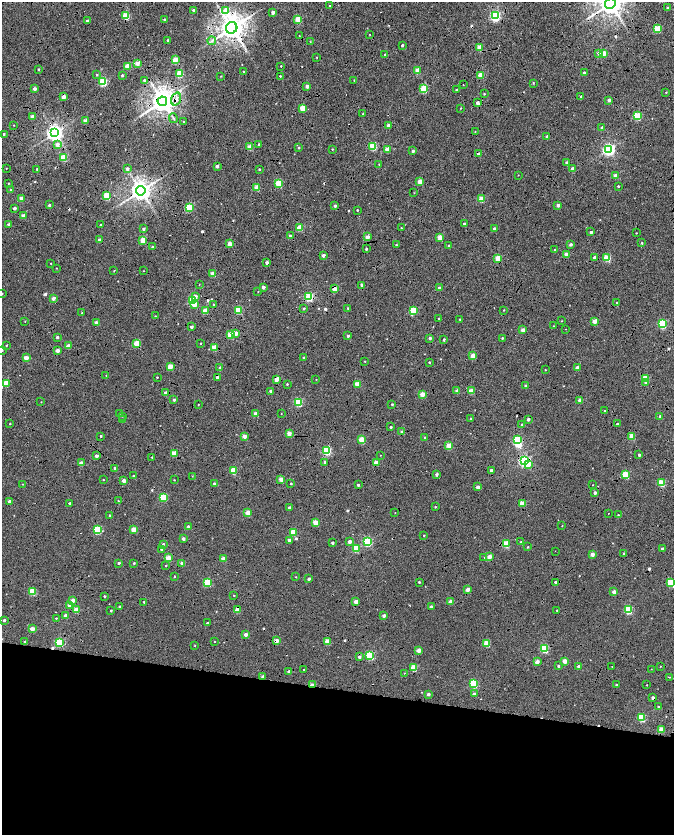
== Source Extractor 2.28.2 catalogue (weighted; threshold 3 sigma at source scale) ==
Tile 14 of 4 x 4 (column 2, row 4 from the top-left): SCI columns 1349-2691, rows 282-1946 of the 5378 x 7161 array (HDU 1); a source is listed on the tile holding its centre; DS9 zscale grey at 2 x 2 block average (1 PNG px = mean of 2 x 2 image px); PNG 676 x 837 px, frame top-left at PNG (2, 2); each listed source drawn as its Kron ellipse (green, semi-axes under 4 px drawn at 4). Shown black and unused: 22% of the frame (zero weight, under 7 of 14 exposures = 4% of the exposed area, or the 3 px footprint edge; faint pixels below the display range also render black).
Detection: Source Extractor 2.28.2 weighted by HDU 2 'WHT'; one run over the whole footprint, this tile lists its part. Background -0.013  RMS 0.0053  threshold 0.0217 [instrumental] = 3 sigma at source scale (4.09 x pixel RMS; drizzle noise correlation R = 1.36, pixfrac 0.8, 0.0396/0.0396 arcsec/px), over >= 5 px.
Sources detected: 432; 2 inside a brighter object's white glare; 48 cosmic-ray / hot-pixel residue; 2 long thin detections or spike segments (spike, bleed or trail) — neither listed nor drawn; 1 inside a brighter listed object's ellipse — not listed separately; the other 379 listed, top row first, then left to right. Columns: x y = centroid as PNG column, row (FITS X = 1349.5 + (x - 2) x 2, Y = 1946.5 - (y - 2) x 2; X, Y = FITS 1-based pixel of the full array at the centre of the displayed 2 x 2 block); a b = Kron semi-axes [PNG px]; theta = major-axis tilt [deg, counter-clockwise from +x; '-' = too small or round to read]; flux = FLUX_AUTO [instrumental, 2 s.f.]
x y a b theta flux
610 4 5 5 - 1500
330 6 2 2 - 1.9
668 8 3 2 - 1.6
193 10 2 2 - 4.1
225 11 3 3 - 12
273 12 2 2 - 7.9
126 16 3 3 - 45
495 16 3 3 - 160
87 20 3 2 - 1.2
165 20 2 2 - 3.8
298 20 3 3 - 30
232 28 6 5 - 1600
657 29 3 3 - 41
370 34 2 2 - 0.56
299 36 2 2 - 0.56
167 40 2 2 - 1.1
212 41 4 3 - 2
310 42 2 2 - 0.5
402 45 2 2 - 1.6
479 47 2 2 - 18
599 53 3 3 - 5.2
604 53 3 2 - 16
385 55 2 2 - 2.1
317 57 2 2 - 0.6
175 59 3 2 - 17
137 63 3 2 - 15
128 66 3 2 - 24
281 66 2 2 - 0.75
38 69 2 2 - 1.5
418 71 2 2 - 17
243 72 2 2 - 0.63
584 73 2 2 - 4.2
180 74 3 3 - 49
97 75 3 2 - 1.3
122 75 2 2 - 2.9
481 75 2 2 - 23
221 76 3 2 - 0.6
280 76 2 2 - 0.85
144 80 2 2 - 2
354 80 2 2 - 0.62
103 82 3 3 - 78
533 83 2 2 - 1
463 85 2 2 - 0.48
307 86 2 2 - 5.9
34 89 2 2 - 6.9
424 89 3 3 - 58
456 90 2 2 - 1.6
666 92 2 2 - 0.57
484 94 3 2 - 0.97
63 97 2 2 - 9.7
581 97 2 2 - 3.8
176 99 7 5 72 4.9
609 100 2 2 - 4.3
162 101 5 4 - 1400
478 103 2 2 - 5.4
302 108 2 2 - 24
460 108 2 2 - 0.75
363 114 2 2 - 1.1
33 116 2 2 - 12
637 116 3 3 - 61
173 118 5 3 - 1.9
85 121 3 2 - 15
183 122 2 2 - 0.55
14 125 2 2 - 0.56
388 125 2 2 - 7
602 128 2 2 - 2.6
475 131 2 2 - 0.39
55 133 4 4 - 510
4 134 2 2 - 1.8
547 136 2 2 - 4.6
259 144 2 2 - 1.2
57 145 3 3 - 7.9
373 146 3 3 - 59
250 147 3 2 - 16
298 148 2 2 - 1.3
332 149 2 2 - 0.81
387 149 2 2 - 16
608 150 3 3 - 250
413 151 2 2 - 3.2
479 154 3 3 - 4.7
64 158 3 3 - 45
567 163 2 2 - 8.1
379 164 2 2 - 0.6
217 166 2 2 - 5.7
6 168 2 2 - 0.49
37 169 2 2 - 1.7
127 169 3 3 - 4
259 169 2 2 - 1.6
572 169 2 2 - 4.1
518 175 2 2 - 0.43
615 176 2 2 - 14
420 182 2 2 - 18
8 183 2 2 - 0.66
278 183 3 3 - 50
618 186 2 2 - 1.1
257 188 3 2 - 21
10 190 2 2 - 0.9
141 191 5 4 - 1000
414 193 2 2 - 0.42
107 196 3 3 - 51
21 198 2 2 - 10
482 199 3 3 - 27
49 205 2 2 - 2.6
558 205 2 2 - 7.3
335 206 2 2 - 4.1
14 208 2 2 - 5
189 208 3 3 - 56
357 210 2 2 - 1
23 216 2 2 - 9.5
464 224 2 2 - 3.1
9 225 2 2 - 4.7
100 225 2 2 - 1.3
300 228 3 2 - 32
401 228 2 2 - 0.83
143 229 2 2 - 3.2
494 229 2 2 - 4.8
591 232 2 2 - 3
636 233 2 2 - 0.69
290 236 2 2 - 5.8
367 237 2 2 - 12
440 237 3 2 - 21
100 240 2 2 - 6.2
143 240 3 2 - 27
642 243 3 2 - 1.3
230 244 2 2 - 14
571 244 3 2 - 3.5
396 245 2 2 - 1
449 245 2 2 - 0.77
152 246 3 3 - 1.1
366 249 2 2 - 2.3
555 250 2 2 - 0.8
566 254 2 2 - 9.6
324 255 2 2 - 6
594 257 2 2 - 4.1
498 258 3 3 - 32
607 258 3 3 - 42
51 263 2 2 - 0.51
267 263 2 2 - 4.2
56 268 2 2 - 0.49
114 271 3 2 - 0.65
144 271 2 2 - 0.39
213 274 2 2 - 18
199 285 2 2 - 0.42
362 285 2 2 - 6.8
263 287 2 2 - 5.9
439 288 2 2 - 4.5
335 289 2 2 - 16
258 292 2 2 - 0.51
2 294 2 2 - 0.63
195 296 3 3 - 6.6
309 297 3 3 - 85
53 298 2 2 - 7.8
192 301 3 3 - 68
617 303 2 2 - 1.2
195 304 3 2 - 15
214 305 2 2 - 1.5
304 308 3 2 - 1.3
348 308 2 2 - 1.4
238 310 3 3 - 52
413 310 3 3 - 42
504 310 2 2 - 0.66
205 311 2 2 - 18
82 313 3 2 - 1.2
155 316 2 2 - 0.52
439 319 2 2 - 1.4
459 319 2 2 - 0.56
25 321 2 2 - 0.51
562 321 2 2 - 0.55
595 321 2 2 - 17
96 323 2 2 - 8.7
662 324 3 3 - 83
553 326 2 2 - 0.6
191 327 2 2 - 5.5
565 329 2 2 - 0.47
523 330 2 2 - 11
235 334 3 2 - 24
230 335 3 3 - 32
348 336 2 2 - 4
57 337 2 2 - 2.8
430 338 2 2 - 3.2
502 338 2 2 - 1
444 340 2 2 - 2.1
201 343 2 2 - 0.83
137 344 3 3 - 36
6 345 2 2 - 0.84
68 346 2 2 - 12
214 348 3 2 - 21
2 350 2 2 - 1.9
57 350 2 2 - 8
473 356 2 2 - 15
26 358 2 2 - 13
304 358 2 2 - 2.2
365 361 2 2 - 0.8
429 362 2 2 - 1.2
170 366 3 2 - 22
577 367 2 2 - 6.7
220 368 2 2 - 4.6
545 369 2 2 - 0.7
106 376 3 2 - 0.57
157 377 2 2 - 0.97
218 377 2 2 - 6.3
646 378 3 3 - 31
316 379 2 2 - 0.4
276 380 3 2 - 11
6 383 3 2 - 22
646 383 3 3 - 4.9
287 384 2 2 - 1.2
357 384 2 2 - 18
526 386 2 2 - 4.5
270 391 2 2 - 1.9
457 391 2 2 - 9.5
471 391 3 2 - 18
165 393 2 2 - 6.1
422 394 2 2 - 17
174 400 2 2 - 3
580 400 2 2 - 14
41 402 2 2 - 0.43
298 402 3 3 - 72
392 404 2 2 - 1.4
198 405 2 2 - 0.77
604 411 2 2 - 0.95
119 414 2 2 - 0.37
256 414 3 2 - 15
281 414 2 2 - 0.44
122 416 2 2 - 0.66
660 417 2 2 - 3.8
123 419 2 2 - 0.62
471 419 2 2 - 2.4
528 419 2 2 - 4.2
10 424 2 2 - 0.86
617 424 2 2 - 2.2
522 425 2 2 - 2.4
391 427 2 2 - 2.6
402 432 2 2 - 5.9
289 434 2 2 - 12
101 436 2 2 - 1.3
244 436 2 2 - 11
632 436 3 2 - 27
425 438 2 2 - 2.3
361 440 3 2 - 32
517 440 3 3 - 65
449 446 3 2 - 27
327 451 3 3 - 88
174 453 3 2 - 23
380 455 2 2 - 0.51
639 455 2 2 - 2.9
96 456 2 2 - 6.9
152 457 2 2 - 0.84
524 461 3 3 - 200
325 462 2 2 - 2.9
376 462 2 2 - 17
81 463 2 2 - 12
528 464 3 3 - 17
115 468 2 2 - 3.7
491 470 2 2 - 3.1
233 471 3 3 - 39
437 474 2 2 - 3.9
626 475 3 3 - 48
133 476 2 2 - 0.87
192 476 2 2 - 0.6
281 479 2 2 - 16
103 480 2 2 - 0.6
174 480 2 2 - 0.64
124 481 2 2 - 9.2
291 483 2 2 - 1.4
661 483 3 3 - 44
22 484 2 2 - 0.41
215 484 2 2 - 5
358 485 2 2 - 2.4
593 485 2 2 - 0.42
478 487 2 2 - 10
595 493 2 2 - 4.8
163 497 3 3 - 50
118 501 2 2 - 0.67
9 502 2 2 - 7
69 503 2 2 - 2.3
522 503 2 2 - 21
435 507 2 2 - 1.1
289 508 2 2 - 3.4
248 513 3 2 - 21
395 513 2 2 - 0.44
608 513 2 2 - 0.42
618 515 2 2 - 1.1
110 516 2 2 - 3.1
316 523 3 2 - 26
562 526 2 2 - 0.45
188 527 2 2 - 3.4
133 529 2 2 - 17
97 530 3 3 - 60
293 532 3 3 - 33
424 535 2 2 - 0.75
183 539 2 2 - 5.9
289 540 2 2 - 3.8
350 542 2 2 - 6.9
367 542 3 3 - 93
521 542 2 2 - 0.87
332 543 2 2 - 3.2
163 544 2 2 - 2
506 544 3 3 - 36
528 547 2 2 - 0.93
161 549 2 2 - 1.2
356 549 3 3 - 46
662 549 2 2 - 3.7
555 551 2 2 - 0.8
623 553 2 2 - 1.2
592 554 2 2 - 8.7
484 557 2 2 - 1.4
489 557 2 2 - 13
168 558 3 2 - 22
224 558 2 2 - 15
119 563 2 2 - 2
134 563 2 2 - 1.6
182 563 2 2 - 9.2
166 566 2 2 - 0.82
174 576 2 2 - 1.3
296 577 2 2 - 0.67
309 579 2 2 - 4.8
208 582 3 3 - 52
419 582 2 2 - 2
555 582 2 2 - 2
670 583 3 3 - 44
468 589 3 2 - 8
33 591 3 3 - 41
614 592 2 2 - 11
234 595 2 2 - 0.68
104 596 2 2 - 1.4
73 600 2 2 - 7.9
450 601 2 2 - 9.1
144 602 2 2 - 1.5
356 602 2 2 - 10
69 605 2 2 - 7.7
120 607 2 2 - 3.1
431 607 2 2 - 4.2
628 609 3 3 - 72
76 610 3 2 - 23
238 610 2 2 - 17
557 610 2 2 - 1.4
111 611 2 2 - 1.8
66 616 2 2 - 11
384 616 2 2 - 6.4
56 618 2 2 - 0.79
4 620 2 2 - 3.9
207 623 2 2 - 1.9
32 629 3 2 - 16
246 635 2 2 - 9.7
276 641 2 2 - 15
327 641 3 2 - 24
25 642 2 2 - 0.98
59 642 3 3 - 84
214 642 2 2 - 0.52
487 643 3 3 - 32
195 645 2 2 - 0.65
544 649 3 3 - 70
419 650 2 2 - 11
370 656 3 3 - 81
359 657 2 2 - 4.5
565 661 2 2 - 14
537 662 2 2 - 12
558 666 2 2 - 2.1
578 666 2 2 - 5
660 666 2 2 - 0.45
612 667 2 2 - 0.56
414 668 3 3 - 34
651 669 2 2 - 0.36
304 670 2 2 - 0.7
289 671 2 2 - 3.1
404 673 2 2 - 0.5
263 676 2 2 - 6.1
669 677 2 2 - 0.52
474 683 3 3 - 72
616 684 2 2 - 0.96
313 685 4 2 - 16
647 685 2 2 - 0.43
474 693 3 2 - 2.2
428 694 2 2 - 5
653 698 2 2 - 4.3
658 707 2 2 - 2.3
641 718 3 3 - 59
662 729 3 2 - 18
Overlapping masked pixels (flux is a lower limit): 39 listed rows (the first 20) at x y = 610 4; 126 16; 495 16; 298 20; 232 28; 63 97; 176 99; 162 101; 478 103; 55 133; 608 150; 479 154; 141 191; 107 196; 14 208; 440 237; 498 258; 335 289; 195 296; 309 297
Isophote crosses this tile's border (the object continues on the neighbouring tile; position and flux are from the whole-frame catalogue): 4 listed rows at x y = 610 4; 2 294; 2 350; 670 583